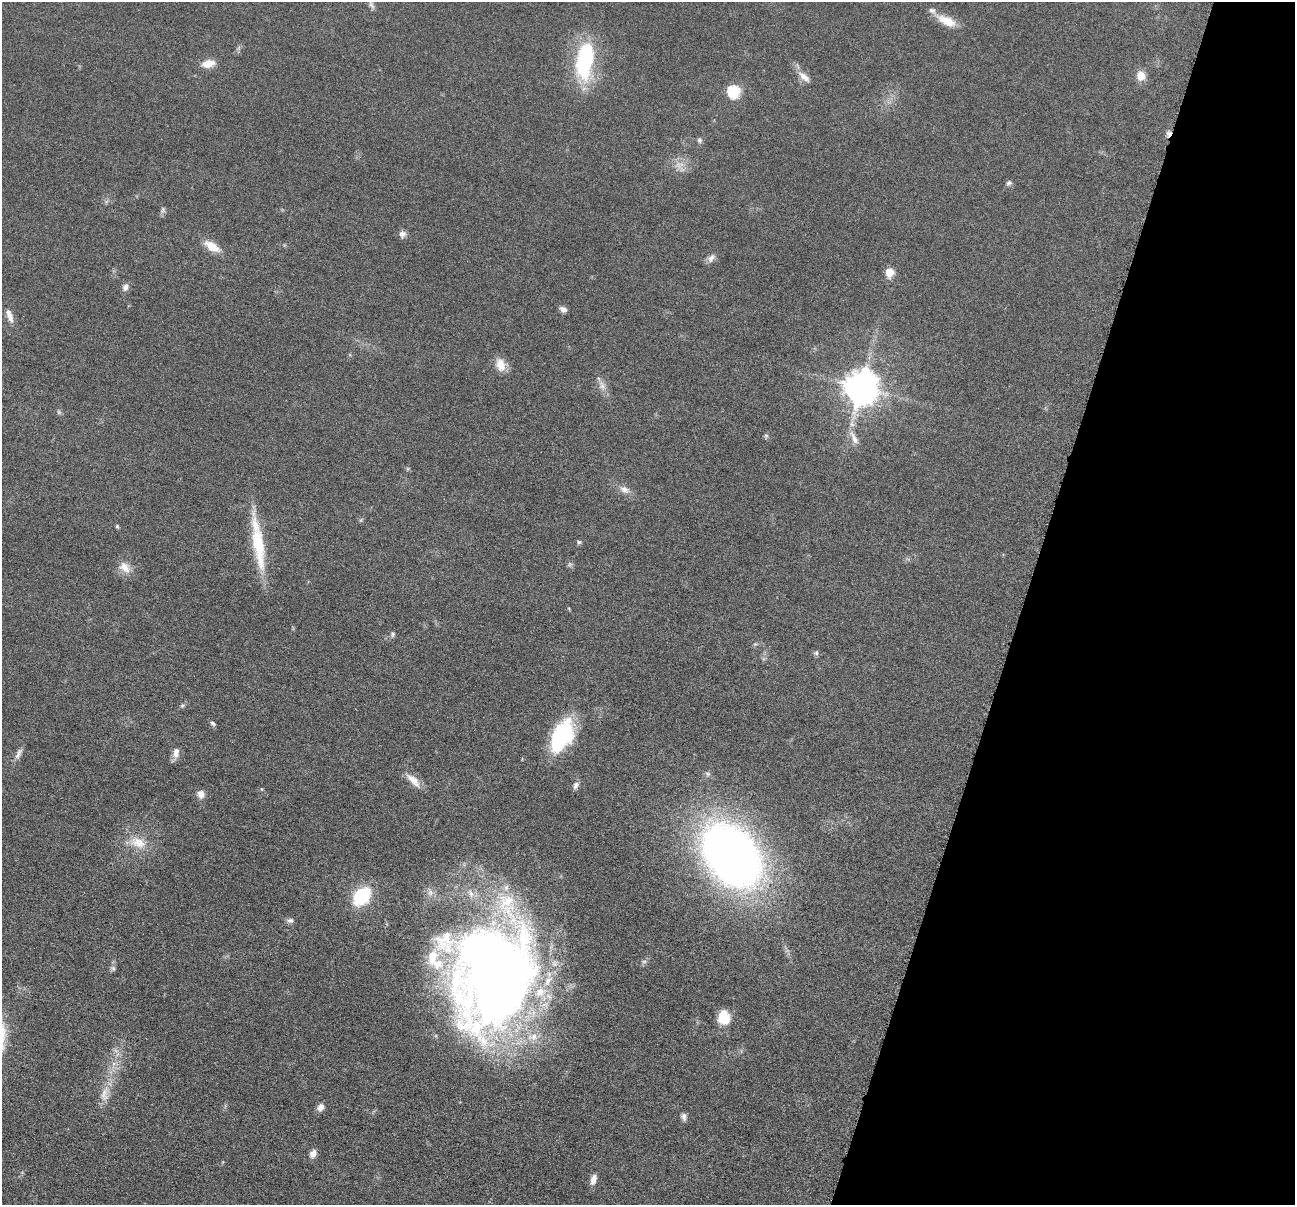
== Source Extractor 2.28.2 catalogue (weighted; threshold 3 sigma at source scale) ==
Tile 8 of 4 x 4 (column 4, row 2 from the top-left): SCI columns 3885-5177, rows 2663-3865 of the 5184 x 5201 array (HDU 1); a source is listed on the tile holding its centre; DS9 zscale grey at full resolution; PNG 1297 x 1207 px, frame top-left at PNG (2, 2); no overlay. Shown black and unused: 21% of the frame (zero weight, under 4 of 8 exposures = <1% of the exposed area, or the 3 px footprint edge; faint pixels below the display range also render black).
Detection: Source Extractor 2.28.2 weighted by HDU 2 'WHT'; one run over the whole footprint, this tile lists its part. Background 0.036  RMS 0.0036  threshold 0.0148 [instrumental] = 3 sigma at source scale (4.09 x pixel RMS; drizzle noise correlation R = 1.36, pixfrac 0.8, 0.05/0.05 arcsec/px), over >= 5 px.
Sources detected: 64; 1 too faint to see at this stretch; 1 inside a brighter object's white glare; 1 cosmic-ray / hot-pixel residue — not listed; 6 inside a brighter listed object's ellipse — not listed separately; the other 55 listed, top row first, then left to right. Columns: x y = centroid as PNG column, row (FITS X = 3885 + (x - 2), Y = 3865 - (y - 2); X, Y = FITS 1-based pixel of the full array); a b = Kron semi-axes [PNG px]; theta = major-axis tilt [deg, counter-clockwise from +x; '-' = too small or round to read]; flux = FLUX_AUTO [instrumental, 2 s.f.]
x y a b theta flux
371 5 14 5 -64 1.3
947 21 26 11 -26 5.7
585 61 46 19 83 33
208 64 16 8 10 4
1141 76 11 9 88 3.8
804 77 20 8 -41 2.9
734 92 7 6 - 27
699 140 7 6 - 0.81
1009 183 7 6 - 0.89
163 210 9 6 76 0.85
402 234 9 8 - 1.5
212 246 21 10 -32 5.2
711 258 13 8 56 1.6
890 272 6 5 - 10
125 287 9 7 71 1.7
563 309 9 6 -31 1.4
9 315 20 7 -71 2.7
501 365 17 12 -73 4.2
602 385 14 9 -70 2.4
862 387 12 10 -64 600
59 412 6 5 - 0.58
766 436 6 5 - 0.58
854 438 23 8 -62 3.1
624 489 16 9 -25 2.4
117 526 6 5 - 0.44
579 542 6 6 - 0.75
258 546 67 13 -82 19
570 564 8 6 35 0.7
124 567 18 12 -43 4
393 634 7 6 - 0.71
816 653 7 5 77 0.67
182 706 6 5 - 0.58
213 723 8 5 -32 0.72
562 736 36 20 63 28
176 752 14 8 82 2.5
18 754 18 6 64 1.7
413 780 25 9 -45 3.7
576 785 10 6 63 1.3
261 789 5 3 - 0.35
201 794 10 9 - 2.1
138 842 24 15 -22 7
732 856 51 36 -51 310
430 892 11 7 -90 1.7
362 896 14 10 49 28
290 920 9 7 12 1
644 961 7 4 1 0.63
113 968 8 5 -63 0.81
496 973 97 70 73 420
724 1018 14 12 -88 7.6
116 1051 7 4 -19 0.86
104 1094 24 10 84 4.7
320 1107 10 8 57 1.8
684 1117 10 7 -80 1.2
313 1154 10 7 63 2.1
593 1179 12 7 73 2.3